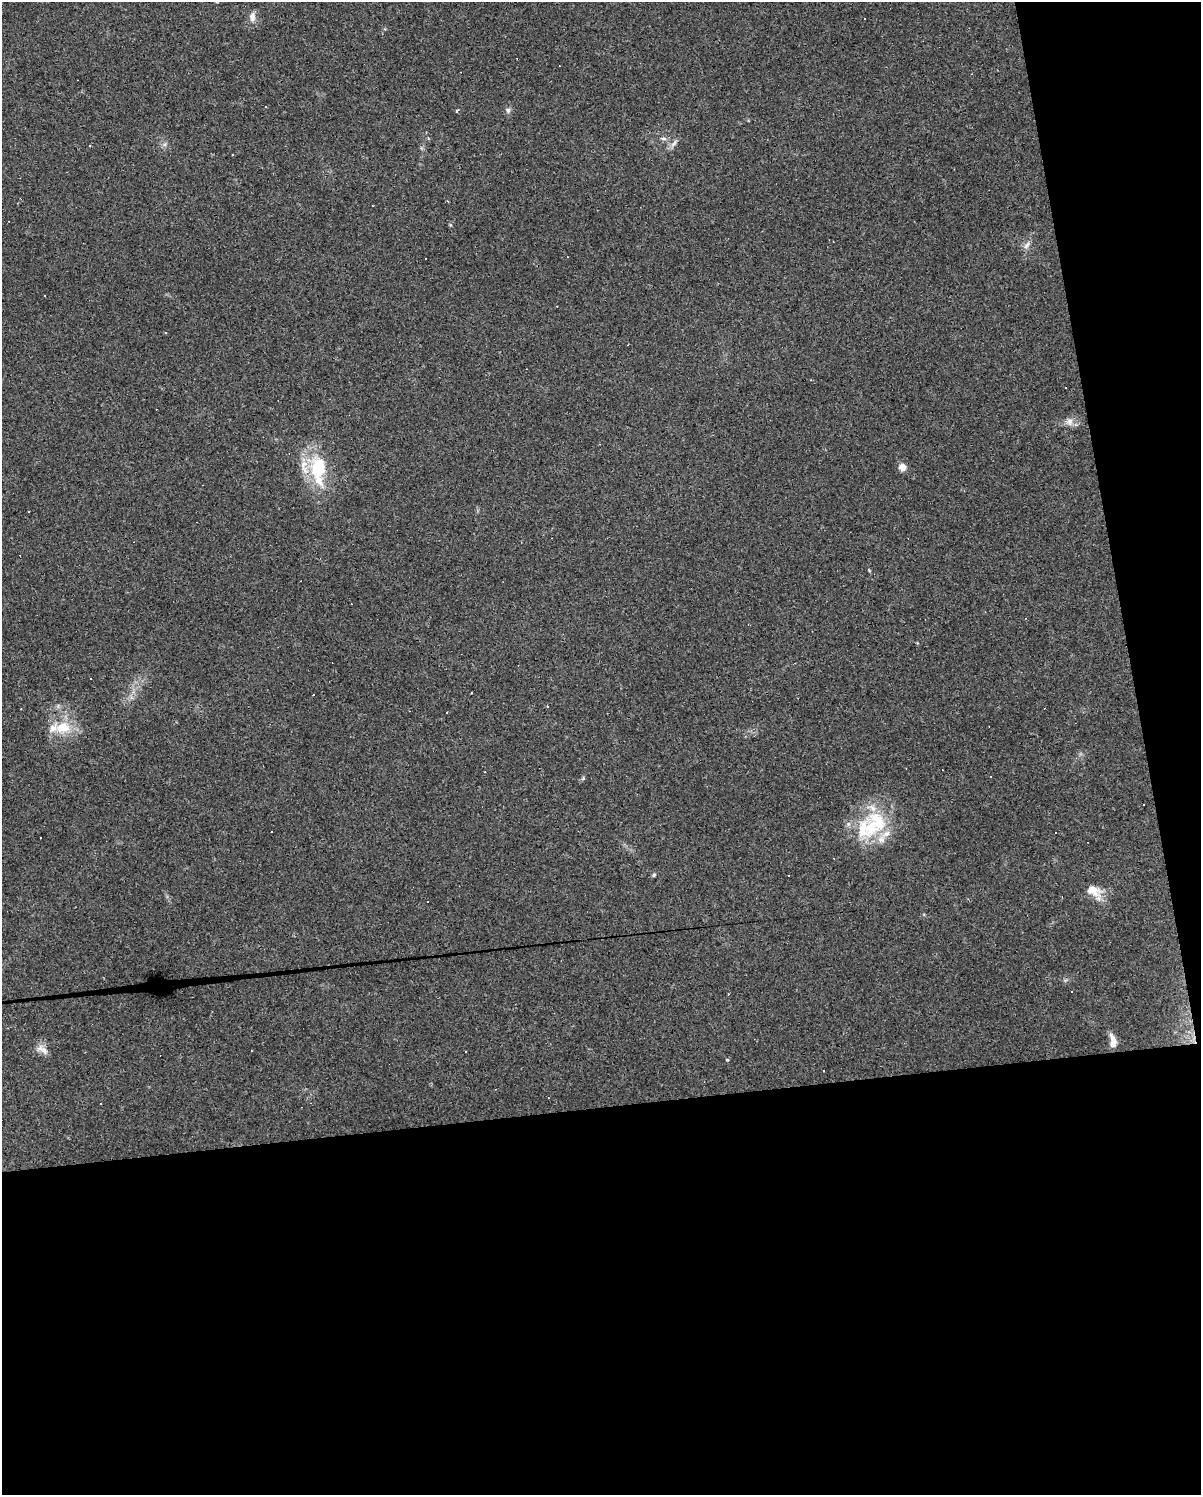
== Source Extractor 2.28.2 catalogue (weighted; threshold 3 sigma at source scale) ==
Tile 12 of 4 x 3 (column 4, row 3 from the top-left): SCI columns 3597-4795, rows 20-1512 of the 4795 x 4562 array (HDU 1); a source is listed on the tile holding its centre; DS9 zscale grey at full resolution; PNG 1203 x 1497 px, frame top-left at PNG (2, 2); no overlay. Shown black and unused: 31% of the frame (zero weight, under 3 of 4 exposures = <1% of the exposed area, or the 3 px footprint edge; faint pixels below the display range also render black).
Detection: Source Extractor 2.28.2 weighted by HDU 2 'WHT'; one run over the whole footprint, this tile lists its part. Background 0.0683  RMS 0.0045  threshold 0.0204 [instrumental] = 3 sigma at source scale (4.5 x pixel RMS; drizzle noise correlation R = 1.50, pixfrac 1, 0.0396/0.0396 arcsec/px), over >= 5 px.
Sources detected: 69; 33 cosmic-ray / hot-pixel residue — not listed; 7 inside a brighter listed object's ellipse — not listed separately; the other 29 listed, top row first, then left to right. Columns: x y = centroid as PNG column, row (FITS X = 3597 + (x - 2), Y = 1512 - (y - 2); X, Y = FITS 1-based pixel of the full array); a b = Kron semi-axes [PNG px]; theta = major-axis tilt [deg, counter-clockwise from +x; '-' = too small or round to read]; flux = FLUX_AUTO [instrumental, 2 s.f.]
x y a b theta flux
252 17 13 8 -88 2.8
508 110 7 6 - 1.1
457 111 5 3 - 0.52
663 138 9 5 -7 1.2
674 143 13 5 50 1.7
90 145 3 3 - 0.47
232 155 2 2 - 0.42
372 205 3 2 - 0.34
1027 245 11 7 57 2
45 296 2 2 - 0.36
1069 421 12 9 -85 2.6
318 467 33 23 -88 25
902 467 7 7 - 3.6
28 512 3 3 - 0.72
1025 618 3 2 - 0.33
547 706 3 3 - 0.74
446 712 3 3 - 1.7
63 728 25 16 2 12
583 778 6 4 44 0.66
1144 805 3 3 - 1.1
871 827 34 22 75 22
654 875 5 4 - 0.78
1094 891 24 13 -38 7.1
1071 992 3 3 - 0.57
1113 1041 17 7 -82 4
44 1050 12 9 -61 3
727 1060 4 3 - 0.45
823 1071 3 2 - 0.61
101 1103 3 2 - 0.47
Unlisted compact peaks at least as high as the median listed source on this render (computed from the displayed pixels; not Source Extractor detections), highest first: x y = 869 570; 165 144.